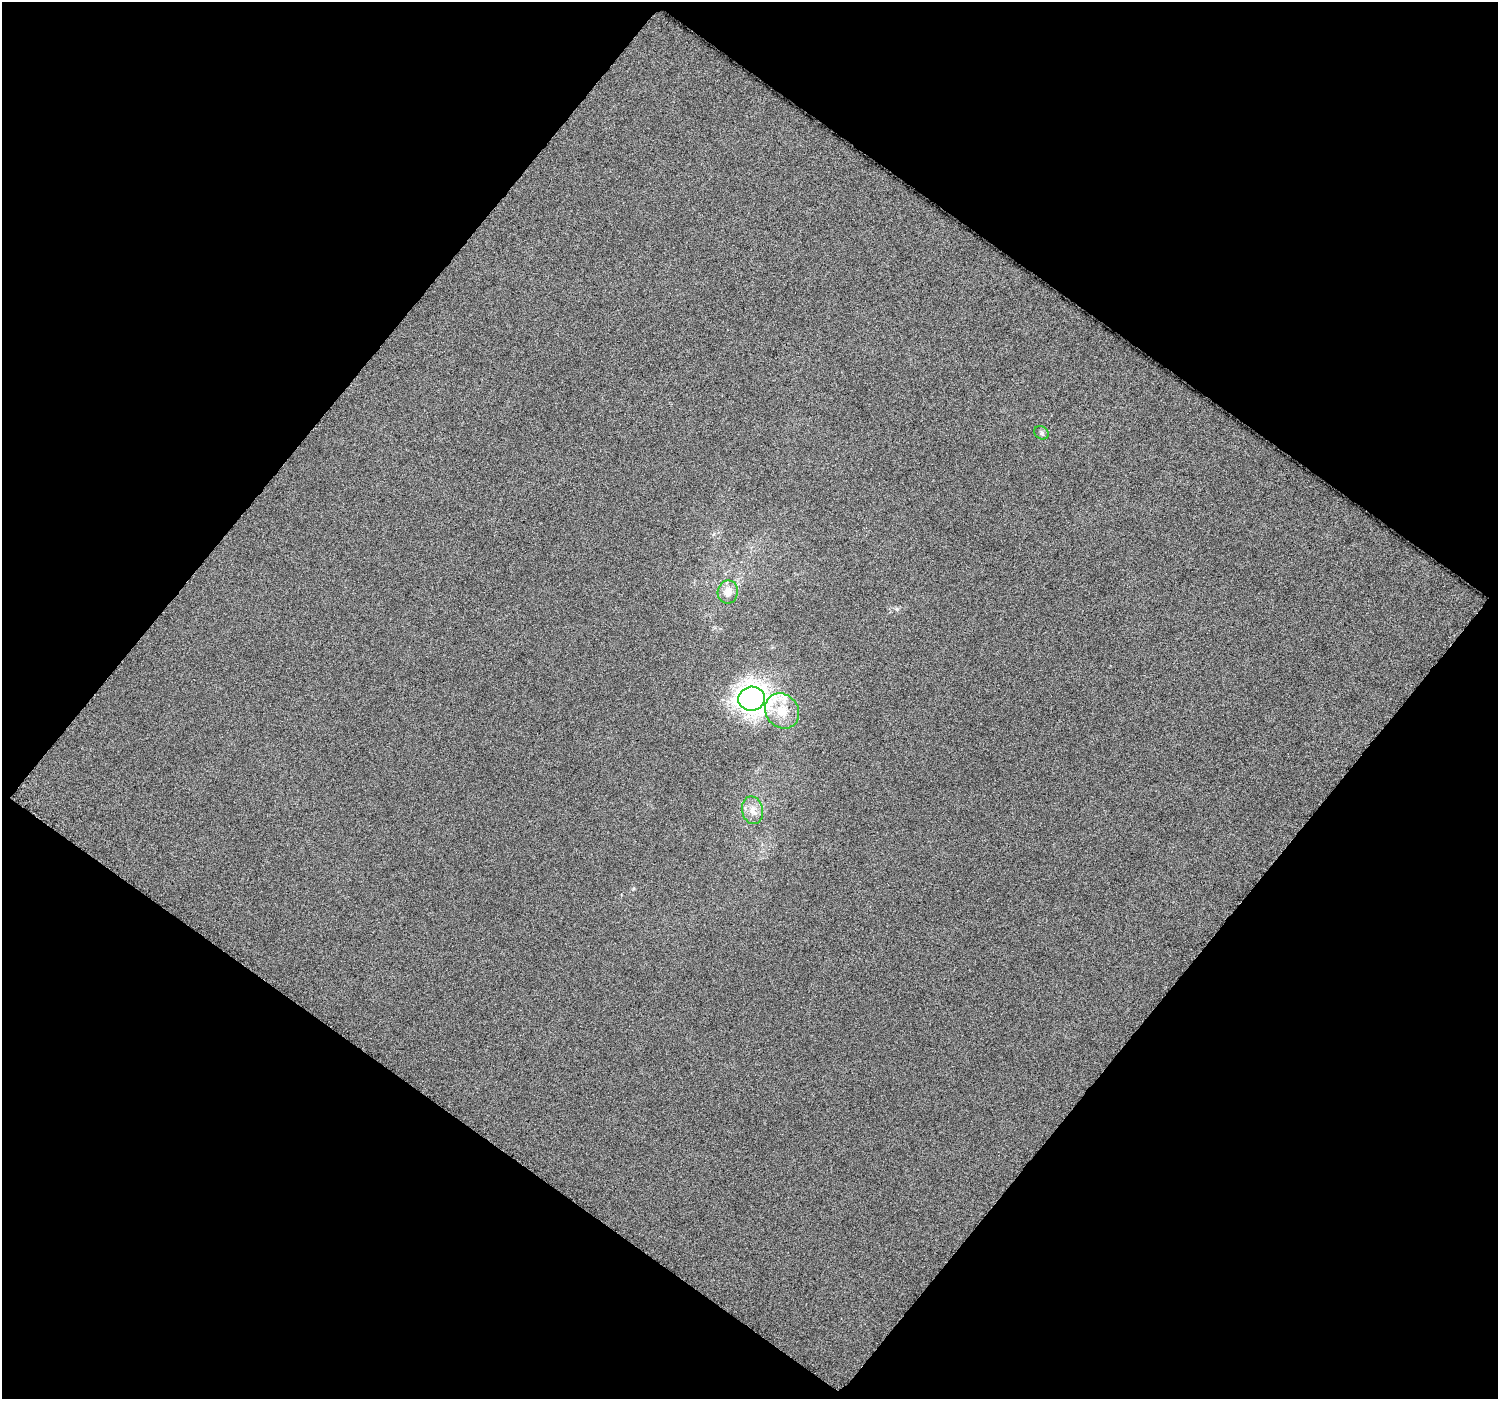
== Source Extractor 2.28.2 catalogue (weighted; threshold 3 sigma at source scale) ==
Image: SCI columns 4-1499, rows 53-1449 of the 1503 x 1511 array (HDU 1 of 3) = the unmasked area's bounding box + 8 px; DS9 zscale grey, full resolution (1 PNG px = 1 image px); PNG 1500 x 1401 px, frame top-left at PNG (2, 2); each listed source drawn as its Kron ellipse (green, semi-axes under 4 px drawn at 4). Shown black and unused: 50% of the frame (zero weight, under 3 of 6 exposures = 2% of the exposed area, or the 3 px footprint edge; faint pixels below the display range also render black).
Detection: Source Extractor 2.28.2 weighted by HDU 2 'WHT'. Background 0.003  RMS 0.012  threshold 0.0485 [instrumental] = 3 sigma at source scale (4.09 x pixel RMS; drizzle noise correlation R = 1.36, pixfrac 0.8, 0.0396/0.0396 arcsec/px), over >= 5 px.
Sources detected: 6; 1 inside a brighter listed object's ellipse — not listed separately; the other 5 listed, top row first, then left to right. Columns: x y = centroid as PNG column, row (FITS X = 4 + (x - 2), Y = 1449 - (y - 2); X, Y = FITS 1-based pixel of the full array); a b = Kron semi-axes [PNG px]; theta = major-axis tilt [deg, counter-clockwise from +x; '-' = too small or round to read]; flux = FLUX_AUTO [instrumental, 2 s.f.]
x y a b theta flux
1042 433 8 6 -32 2.4
728 592 11 10 - 11
752 699 13 12 - 660
782 711 18 16 -50 23
752 810 14 10 -77 11